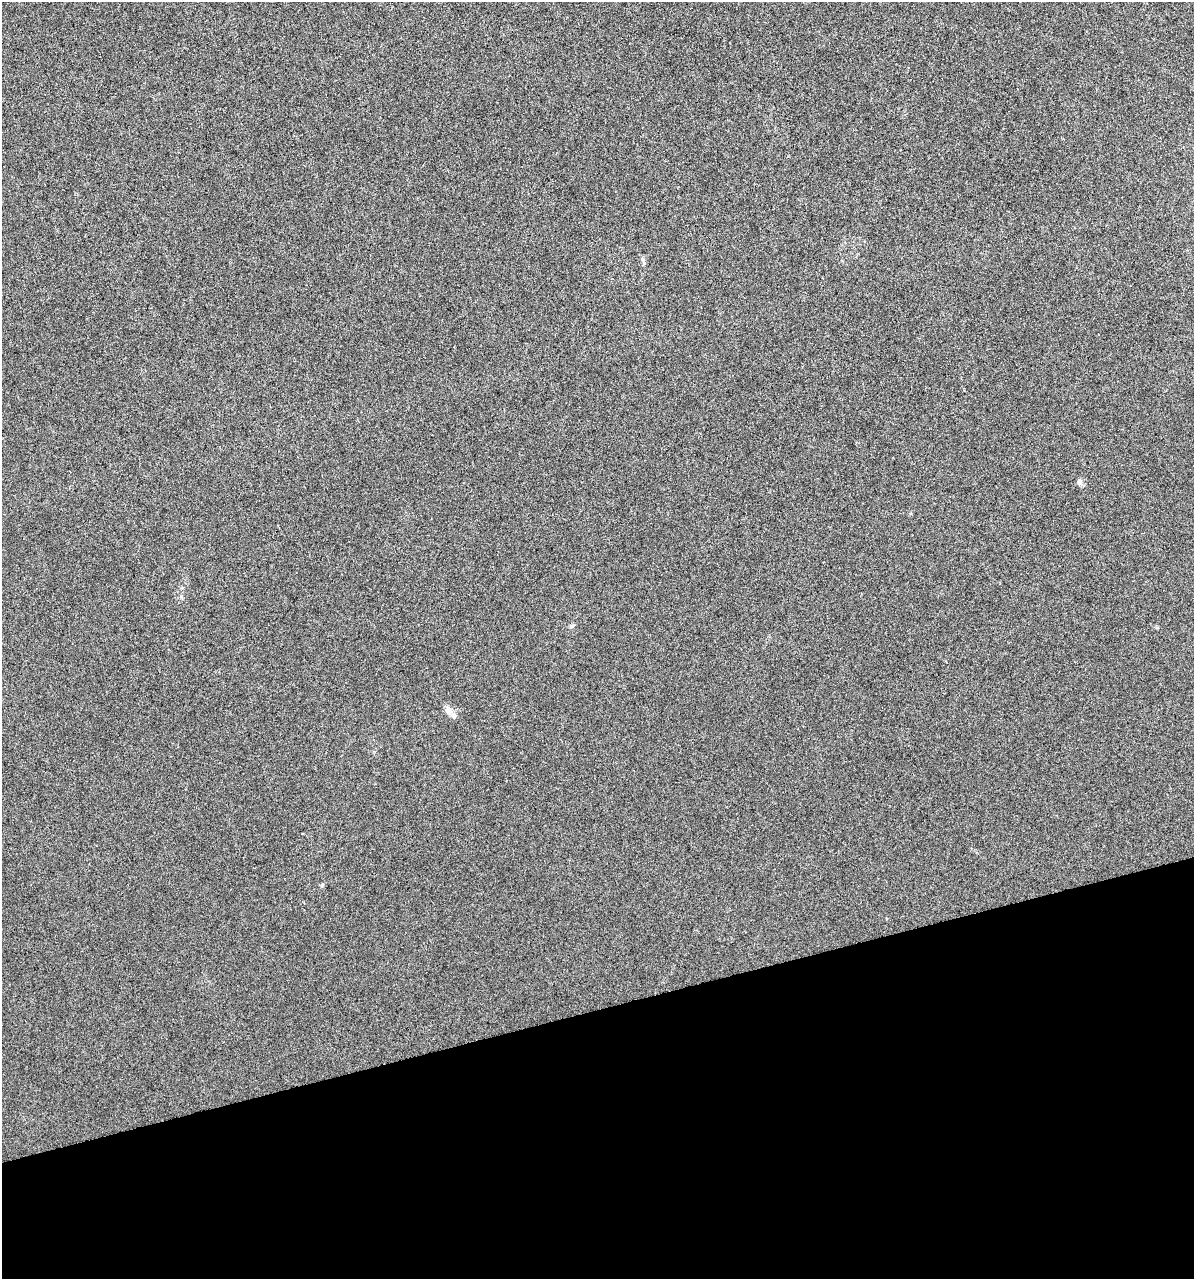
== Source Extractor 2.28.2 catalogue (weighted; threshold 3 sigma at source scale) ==
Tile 14 of 4 x 4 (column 2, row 4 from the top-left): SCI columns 1285-2476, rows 1-1277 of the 4903 x 5108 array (HDU 1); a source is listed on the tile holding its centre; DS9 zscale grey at full resolution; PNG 1196 x 1281 px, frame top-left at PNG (2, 2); no overlay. Shown black and unused: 21% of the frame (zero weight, under 3 of 6 exposures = <1% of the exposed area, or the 3 px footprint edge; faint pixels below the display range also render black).
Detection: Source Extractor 2.28.2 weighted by HDU 2 'WHT'; one run over the whole footprint, this tile lists its part. Background 4.23e-04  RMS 0.0027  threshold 0.0109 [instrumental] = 3 sigma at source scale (4.09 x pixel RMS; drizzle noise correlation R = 1.36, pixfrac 0.8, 0.0396/0.0396 arcsec/px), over >= 5 px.
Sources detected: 7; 1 cosmic-ray / hot-pixel residue — not listed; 1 inside a brighter listed object's ellipse — not listed separately; the other 5 listed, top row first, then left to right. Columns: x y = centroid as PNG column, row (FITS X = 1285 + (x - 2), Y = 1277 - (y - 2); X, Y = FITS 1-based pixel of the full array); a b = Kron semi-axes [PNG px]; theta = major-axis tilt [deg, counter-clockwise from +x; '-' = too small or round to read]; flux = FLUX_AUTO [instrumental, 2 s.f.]
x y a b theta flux
643 260 6 4 -72 0.45
1080 482 10 5 73 0.6
572 626 6 4 1 0.37
448 710 13 8 -63 1.4
322 885 6 4 71 0.3